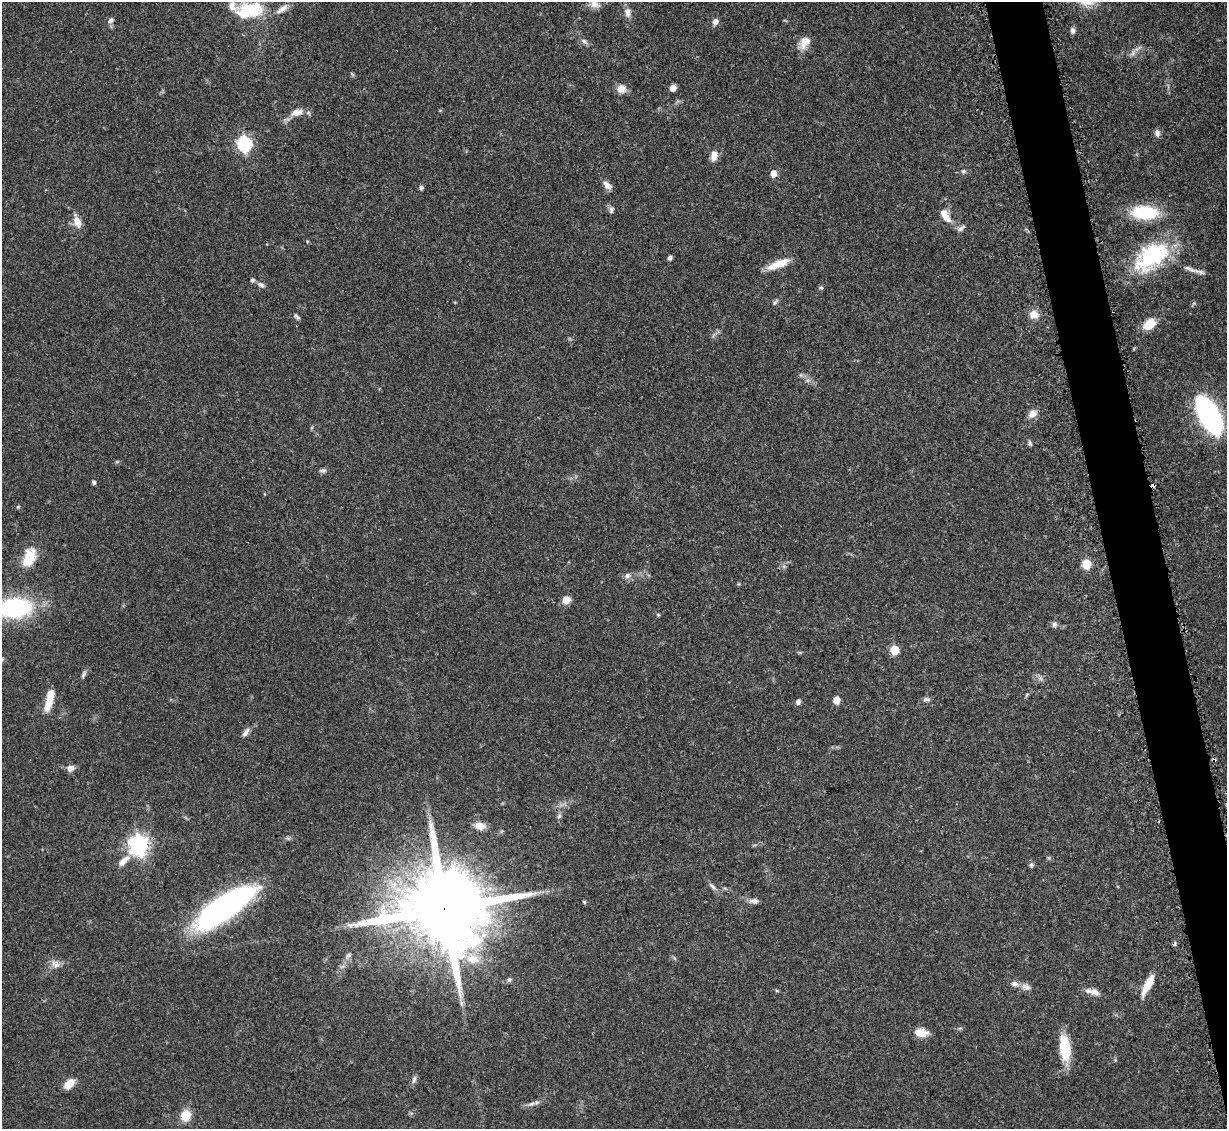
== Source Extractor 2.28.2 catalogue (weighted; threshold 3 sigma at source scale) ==
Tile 6 of 4 x 4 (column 2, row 2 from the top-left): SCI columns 1280-2504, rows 2508-3634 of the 4995 x 5067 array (HDU 1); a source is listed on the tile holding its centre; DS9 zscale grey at full resolution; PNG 1229 x 1131 px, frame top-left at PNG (2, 2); no overlay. Shown black and unused: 4% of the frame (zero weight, under 3 of 5 exposures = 4% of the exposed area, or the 3 px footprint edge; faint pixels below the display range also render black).
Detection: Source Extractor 2.28.2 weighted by HDU 2 'WHT'; one run over the whole footprint, this tile lists its part. Background 0.0699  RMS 0.0033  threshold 0.0151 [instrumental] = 3 sigma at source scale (4.5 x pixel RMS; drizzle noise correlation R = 1.50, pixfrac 1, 0.05/0.05 arcsec/px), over >= 5 px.
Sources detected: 98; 1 too faint to see at this stretch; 3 cosmic-ray / hot-pixel residue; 1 long thin detection or spike segment (spike, bleed or trail) — not listed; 6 inside a brighter listed object's ellipse — not listed separately; the other 87 listed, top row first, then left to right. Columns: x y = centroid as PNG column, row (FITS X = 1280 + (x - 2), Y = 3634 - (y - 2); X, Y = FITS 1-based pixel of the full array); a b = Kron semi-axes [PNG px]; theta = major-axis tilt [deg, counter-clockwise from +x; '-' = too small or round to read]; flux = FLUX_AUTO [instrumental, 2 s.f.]
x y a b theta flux
595 4 14 9 -19 2.2
249 10 37 20 8 17
628 12 12 9 -78 2.1
111 20 9 6 43 1
715 21 8 7 - 1.7
1073 30 8 6 -81 0.98
584 41 10 6 -32 1.2
804 43 19 11 55 3.6
352 74 7 4 -45 0.45
673 88 6 6 - 1.9
621 89 12 10 3 2.6
297 112 15 8 13 3.6
1157 133 10 6 -83 1.3
244 144 7 6 - 67
714 156 11 7 79 2.8
963 171 6 6 - 0.71
773 174 5 5 - 4.1
607 185 12 7 -40 2.1
421 187 6 5 - 0.79
611 210 9 6 77 0.93
1145 212 30 15 -3 16
945 215 23 10 -57 3.9
77 221 16 9 -71 3.4
961 228 12 6 34 1.1
1151 257 46 26 37 29
670 258 5 4 - 0.9
778 264 27 8 22 6
1190 269 20 6 -21 1.9
252 280 6 5 - 0.71
261 284 9 6 -20 1.2
821 288 5 5 - 0.48
775 302 11 5 46 0.79
1034 314 11 10 - 3
297 316 9 5 -40 0.78
1149 324 14 10 38 5.1
1032 414 12 9 36 2.2
1209 415 33 13 -62 91
312 427 6 4 71 0.38
1030 443 8 4 -72 0.62
117 462 6 4 0 0.45
323 470 10 5 3 0.8
94 482 4 3 - 0.87
18 507 5 4 - 0.42
31 555 23 16 -89 6.2
1086 564 6 5 - 16
627 575 9 8 - 1.3
566 600 8 7 - 3.4
15 608 34 19 3 40
658 615 4 4 - 0.38
1054 624 7 7 - 0.94
894 650 6 5 - 14
800 653 6 4 -1 0.41
2 659 7 5 22 0.63
83 674 12 5 62 0.91
1026 695 6 4 70 0.42
926 699 10 5 -3 0.93
836 700 5 5 - 5
798 702 7 6 - 1
49 703 19 8 71 5.3
246 732 13 6 55 1.4
70 768 8 7 - 2
559 816 7 5 46 0.71
480 826 14 8 -12 2.8
139 845 8 7 - 180
1031 865 7 6 - 0.69
712 886 13 5 -50 1.2
754 901 11 6 0 1.5
584 902 4 4 - 0.54
225 907 58 18 35 110
445 909 25 21 1 5800
348 955 8 6 35 0.93
472 959 20 12 -7 6.5
55 964 13 9 -33 2.2
342 966 7 4 19 0.69
509 980 6 5 - 0.69
1147 985 26 7 63 6.3
1026 987 13 8 -20 1.9
777 990 6 4 -2 0.4
1094 992 15 8 -21 2.6
461 1003 7 5 89 0.81
960 1028 6 4 18 0.49
921 1033 15 9 -8 4.2
1065 1048 27 11 -83 12
414 1079 12 5 69 1.1
69 1084 13 8 44 3.9
531 1104 11 6 24 1.4
186 1115 9 7 75 8.3
Overlapping masked pixels (flux is a lower limit): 1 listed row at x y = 445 909
Isophote crosses this tile's border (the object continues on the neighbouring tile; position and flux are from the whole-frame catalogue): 2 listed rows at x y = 15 608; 2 659